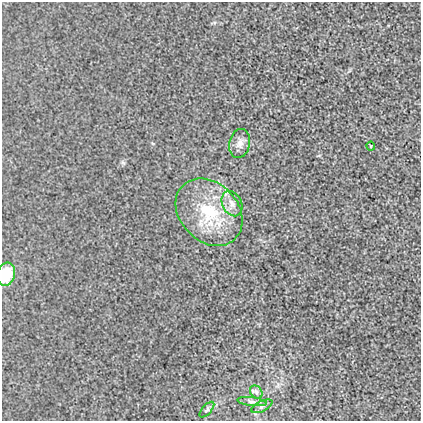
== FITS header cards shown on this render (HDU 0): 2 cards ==
NAXIS1  =                  419
NAXIS2  =                  419

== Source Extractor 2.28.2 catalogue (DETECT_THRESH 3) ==
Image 419 x 419 px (HDU 0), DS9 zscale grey, 1 PNG px = 1 image px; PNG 423 x 423 px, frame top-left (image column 1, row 419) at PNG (2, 2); each listed source drawn as its Kron ellipse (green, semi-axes under 4 px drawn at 4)
Background 0.00195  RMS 0.018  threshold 0.054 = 3 sigma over >= 5 px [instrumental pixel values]
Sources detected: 9; all 9 listed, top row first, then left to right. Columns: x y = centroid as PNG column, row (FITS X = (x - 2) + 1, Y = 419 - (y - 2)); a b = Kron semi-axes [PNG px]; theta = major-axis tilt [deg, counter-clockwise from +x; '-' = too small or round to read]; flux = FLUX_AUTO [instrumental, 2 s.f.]
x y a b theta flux
240 143 14 10 78 8.6
371 146 4 4 - 1.1
232 204 13 9 -64 9.6
209 212 37 29 -47 78
6 274 12 9 72 38
256 392 7 5 -48 2.9
252 402 15 4 -7 3.8
262 406 11 5 26 2.9
207 410 10 4 48 2.4
At the frame edge (FLAGS 8, measured only in part): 1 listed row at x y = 6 274